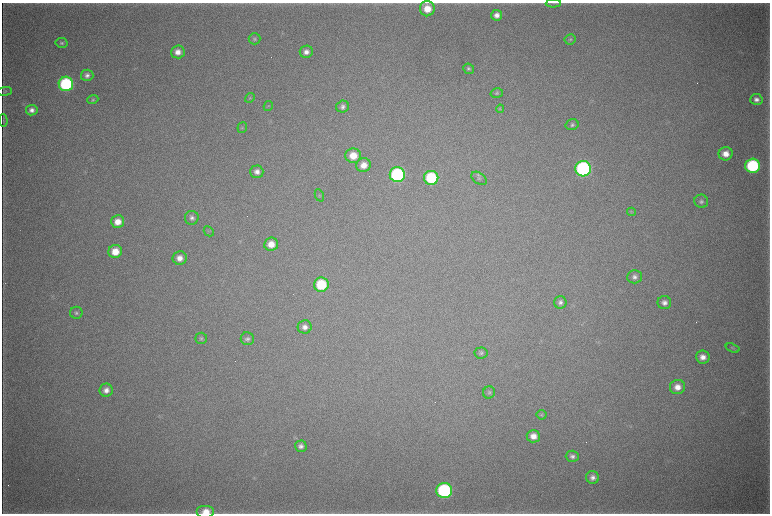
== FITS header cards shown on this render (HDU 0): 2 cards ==
NAXIS1  =                 1536 / length of data axis 1
NAXIS2  =                 1023 / length of data axis 2

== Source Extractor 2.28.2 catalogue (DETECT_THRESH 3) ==
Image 1536 x 1023 px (HDU 0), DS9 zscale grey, zoomed out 1/2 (1 PNG px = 2 x 2 image px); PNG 772 x 516 px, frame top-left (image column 1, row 1022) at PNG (2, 3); each listed source drawn as its Kron ellipse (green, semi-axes under 4 px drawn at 4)
Background 4930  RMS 40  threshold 121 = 3 sigma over >= 5 px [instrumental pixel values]
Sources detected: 65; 3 cannot appear on this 1/2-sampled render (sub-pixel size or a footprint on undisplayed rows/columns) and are neither listed nor drawn; the other 62 listed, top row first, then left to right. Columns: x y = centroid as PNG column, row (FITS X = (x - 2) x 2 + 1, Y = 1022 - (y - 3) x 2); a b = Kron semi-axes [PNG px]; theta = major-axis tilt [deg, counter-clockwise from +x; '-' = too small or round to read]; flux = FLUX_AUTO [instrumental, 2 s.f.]
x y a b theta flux
553 3 7 2 1 1.1e+04
427 9 7 7 - 1.5e+05
497 15 5 5 - 5.0e+04
255 39 6 5 - 1.7e+04
570 39 5 5 - 1.5e+04
62 43 6 5 - 1.8e+04
178 52 7 6 - 6.9e+04
306 52 6 6 - 4.9e+04
469 69 5 5 - 1.8e+04
87 75 6 5 - 3.6e+04
66 84 7 7 - 9.9e+05
5 91 7 3 5 1.1e+04
497 93 6 4 15 1.5e+04
250 98 5 4 - 1.0e+04
756 99 6 5 - 3.9e+04
93 100 5 4 - 1.3e+04
268 106 5 2 - 7.7e+03
343 107 6 6 - 3.0e+04
500 109 4 4 - 8.5e+03
32 110 6 5 - 4.3e+04
3 120 6 2 -87 7.5e+03
572 125 6 5 - 2.1e+04
242 128 5 4 - 1.2e+04
726 154 7 6 - 8.9e+04
353 156 7 7 - 1.5e+05
364 165 7 7 - 9.3e+04
753 166 7 7 - 8.6e+05
583 169 8 7 - 1.7e+06
257 172 7 6 - 5.0e+04
397 175 7 7 - 1.3e+06
431 178 7 7 - 5.9e+05
479 178 8 5 -35 2.3e+04
319 195 6 3 -66 1.0e+04
701 201 7 6 - 2.7e+04
631 212 4 3 - 8.3e+03
192 218 7 7 - 3.3e+04
118 222 6 6 - 1.1e+05
209 231 5 3 - 8.1e+03
271 244 7 6 - 1.1e+05
115 252 7 6 - 1.5e+05
180 258 7 7 - 7.3e+04
634 277 7 6 - 3.6e+04
321 285 7 7 - 4.2e+05
560 302 6 6 - 3.2e+04
664 303 7 6 - 4.5e+04
76 313 6 6 - 2.0e+04
305 327 7 6 - 4.7e+04
201 338 6 5 - 1.6e+04
247 339 7 6 - 2.6e+04
733 348 7 4 -20 1.3e+04
481 353 6 5 - 2.0e+04
703 357 7 6 - 6.4e+04
677 387 7 7 - 8.5e+04
106 390 6 6 - 5.9e+04
489 392 6 6 - 1.9e+04
542 415 5 5 - 1.3e+04
533 436 7 6 - 8.1e+04
301 446 6 5 - 3.4e+04
572 456 6 6 - 3.2e+04
593 477 6 6 - 4.3e+04
444 490 8 7 - 1.3e+06
206 512 9 6 0 1.2e+05
At the frame edge (FLAGS 8, measured only in part): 1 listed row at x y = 206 512
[3 sub-pixel or undisplayed-footprint detections neither listed nor drawn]